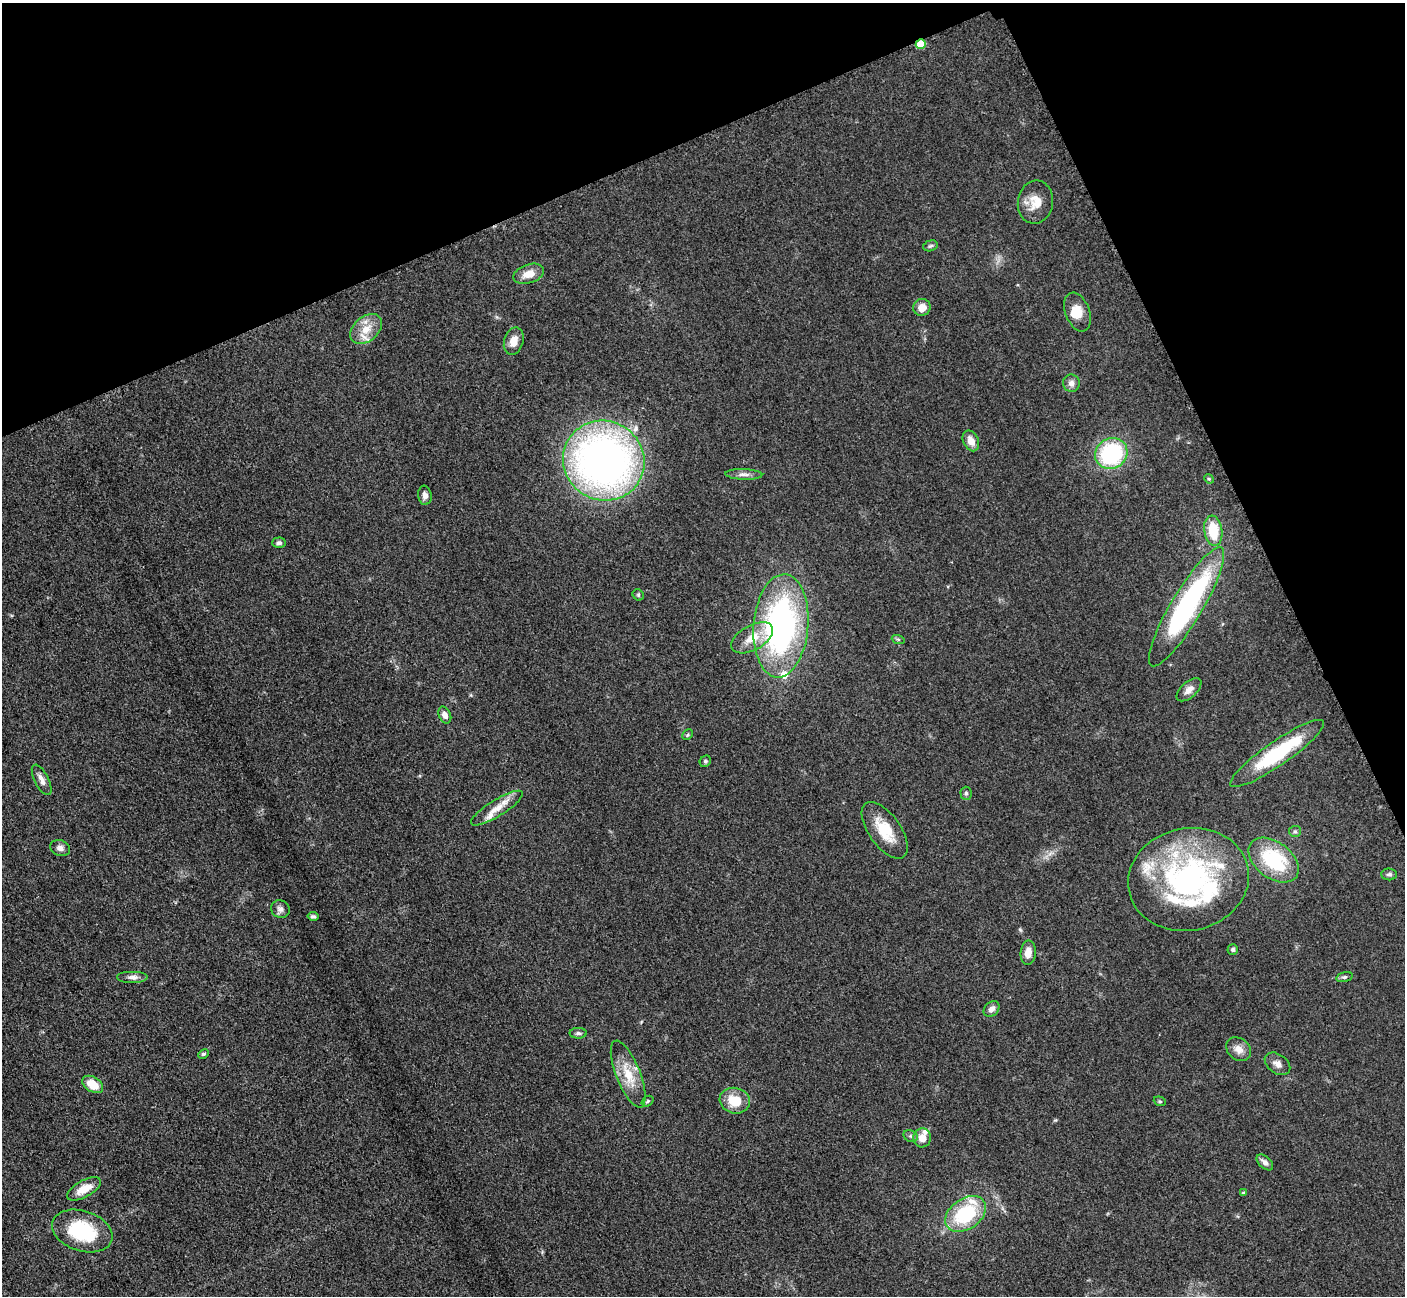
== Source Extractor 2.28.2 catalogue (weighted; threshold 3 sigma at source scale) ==
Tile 3 of 4 x 4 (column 3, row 1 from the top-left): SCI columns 2828-4230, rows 4178-5471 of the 5700 x 5663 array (HDU 1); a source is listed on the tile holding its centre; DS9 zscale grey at full resolution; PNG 1407 x 1298 px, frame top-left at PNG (2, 3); each listed source drawn as its Kron ellipse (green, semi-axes under 4 px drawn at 4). Shown black and unused: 21% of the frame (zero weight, under 3 of 5 exposures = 4% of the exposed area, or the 3 px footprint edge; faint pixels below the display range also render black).
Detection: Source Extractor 2.28.2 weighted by HDU 2 'WHT'; one run over the whole footprint, this tile lists its part. Background 0.0529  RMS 0.0056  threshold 0.0253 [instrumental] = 3 sigma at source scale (4.5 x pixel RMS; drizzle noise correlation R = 1.50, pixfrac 1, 0.05/0.05 arcsec/px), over >= 5 px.
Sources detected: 69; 10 inside a brighter listed object's ellipse — not listed separately; the other 59 listed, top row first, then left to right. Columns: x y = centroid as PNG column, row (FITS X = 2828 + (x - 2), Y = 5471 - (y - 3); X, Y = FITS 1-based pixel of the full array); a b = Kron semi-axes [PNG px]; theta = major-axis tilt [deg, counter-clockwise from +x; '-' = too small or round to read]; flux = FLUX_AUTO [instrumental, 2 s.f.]
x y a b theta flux
921 44 5 4 - 17
1035 202 21 17 81 9.8
930 246 7 5 17 1.1
529 274 16 9 19 6.8
922 307 9 8 - 5.3
1077 312 20 12 -69 8
366 329 18 12 41 9.4
514 341 14 9 74 6.3
1071 383 8 8 - 2.8
971 441 11 7 -64 5.3
1111 454 16 15 - 60
604 461 41 39 -31 310
744 474 18 5 -2 2.9
1209 479 5 4 - 0.65
425 495 10 6 -83 2.7
1213 531 15 9 -82 17
279 543 6 5 - 1.6
638 595 6 5 - 0.79
1187 607 68 15 59 110
781 626 52 27 85 170
752 638 23 12 29 10
898 639 6 4 -19 0.79
1189 690 15 8 42 4
445 715 9 6 -64 3.3
688 735 6 5 - 0.9
1277 753 56 12 35 43
705 761 6 5 - 0.92
42 780 17 7 -63 3.7
966 793 6 5 - 1.1
497 808 30 8 32 8.3
885 830 33 16 -55 17
1295 831 6 5 - 1.1
60 848 10 8 -18 2.6
1274 860 28 18 -37 40
1389 874 8 6 -6 1.5
1188 879 61 51 12 130
280 909 9 8 - 2.5
313 916 5 4 - 1.2
1233 949 5 5 - 1.1
1028 953 12 7 85 4.9
133 977 16 6 0 2.7
1344 977 8 5 15 1.1
991 1009 9 6 46 2.8
578 1033 8 5 -1 1.3
1239 1049 13 10 -40 4.8
203 1054 5 4 - 1
1277 1064 14 9 -36 3.8
628 1074 36 12 -68 14
93 1084 11 7 -33 11
647 1101 6 4 37 0.9
735 1101 15 13 -14 13
1160 1101 6 4 -21 0.86
911 1136 7 5 -22 1.4
922 1138 9 8 - 6.2
1265 1162 10 5 -43 2.2
84 1189 19 8 29 9
1244 1193 4 3 - 1.1
966 1214 22 15 35 37
82 1231 31 20 -18 38
Overlapping masked pixels (flux is a lower limit): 1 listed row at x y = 921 44